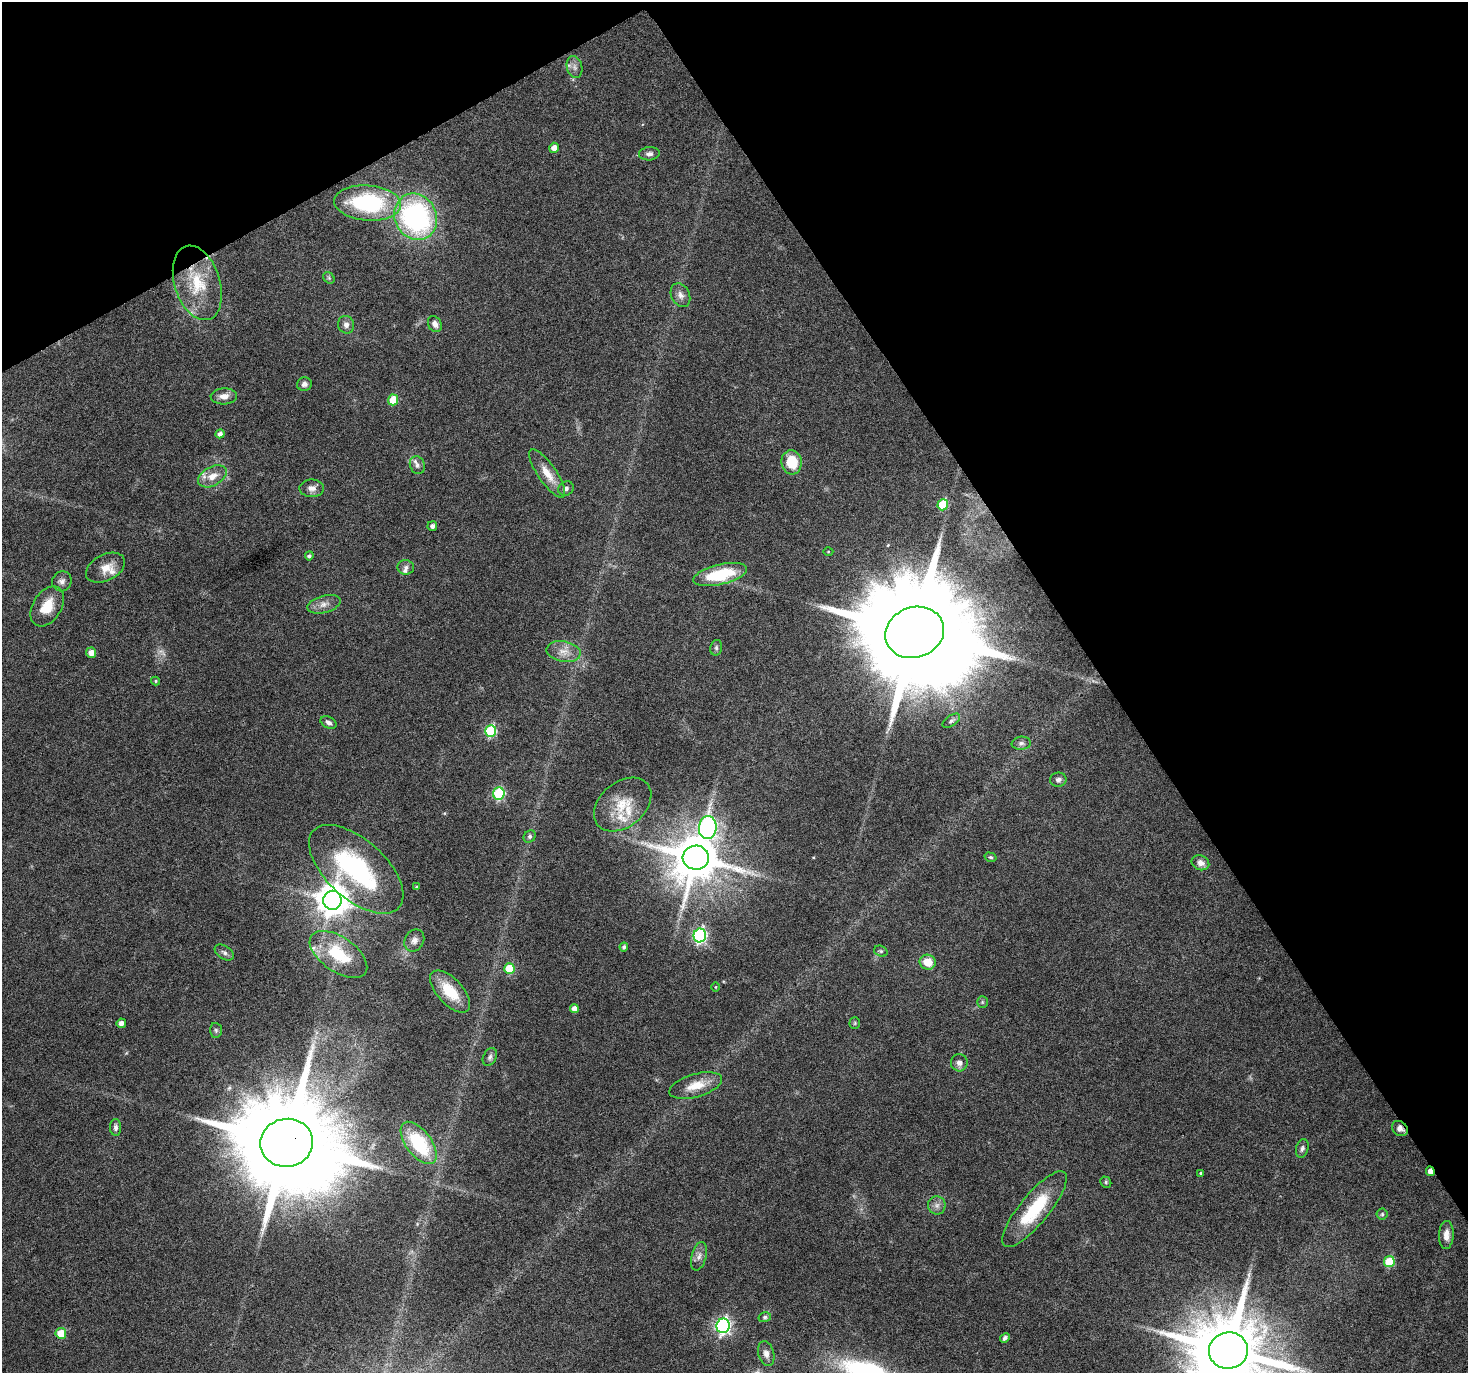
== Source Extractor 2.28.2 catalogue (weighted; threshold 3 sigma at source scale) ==
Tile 3 of 4 x 4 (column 3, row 1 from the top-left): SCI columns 2933-4398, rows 4227-5597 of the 5868 x 5773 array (HDU 1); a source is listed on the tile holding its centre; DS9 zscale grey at full resolution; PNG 1470 x 1375 px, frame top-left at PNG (2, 2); each listed source drawn as its Kron ellipse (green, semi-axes under 4 px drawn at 4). Shown black and unused: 31% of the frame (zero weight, under 4 of 8 exposures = <1% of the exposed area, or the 3 px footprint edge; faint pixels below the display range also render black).
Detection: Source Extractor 2.28.2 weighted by HDU 2 'WHT'; one run over the whole footprint, this tile lists its part. Background 0.0491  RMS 0.0031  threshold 0.0126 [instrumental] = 3 sigma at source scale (4.09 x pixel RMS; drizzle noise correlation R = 1.36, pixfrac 0.8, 0.0396/0.0396 arcsec/px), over >= 5 px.
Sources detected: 95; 1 too faint to see at this stretch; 1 cosmic-ray / hot-pixel residue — neither listed nor drawn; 5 inside a brighter listed object's ellipse — not listed separately; the other 88 listed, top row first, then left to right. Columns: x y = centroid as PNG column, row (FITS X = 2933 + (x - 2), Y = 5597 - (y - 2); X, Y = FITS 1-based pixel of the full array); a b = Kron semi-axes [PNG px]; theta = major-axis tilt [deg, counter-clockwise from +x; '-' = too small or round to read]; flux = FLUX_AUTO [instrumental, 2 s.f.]
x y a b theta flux
575 67 11 7 -75 1.4
554 148 5 5 - 2
649 154 10 6 4 1.2
368 203 33 17 -4 33
416 217 24 20 -62 57
329 278 6 5 - 0.51
197 283 38 22 -72 14
680 295 12 9 -63 1.7
435 324 8 6 -62 1.5
346 325 9 8 - 1.4
304 384 7 7 - 1.1
224 396 13 8 2 2.1
393 400 5 5 - 7.5
220 434 4 4 - 1.4
792 462 12 10 -85 8.2
417 465 9 7 -69 1.2
547 473 28 9 -55 5.1
212 476 15 9 29 3.6
312 488 12 8 -1 1.7
566 489 8 6 33 0.96
943 505 6 5 - 15
432 526 5 5 - 0.96
828 551 5 3 - 0.24
309 556 4 4 - 0.61
406 567 8 7 - 1.1
105 568 21 13 27 3.9
720 575 27 10 13 15
62 581 10 9 - 1.3
324 604 17 8 15 2.2
47 606 22 14 58 6.4
915 632 30 25 19 11000
716 648 8 6 78 0.64
564 652 17 10 -10 3.1
91 653 5 5 - 2.2
155 681 4 4 - 0.34
951 721 10 5 34 0.76
328 722 8 5 -28 1
491 731 6 5 - 24
1021 743 9 6 6 0.94
1058 780 8 7 - 1
499 794 6 5 - 30
623 805 32 22 40 9
708 827 11 8 82 78
530 836 7 5 46 0.71
990 857 6 4 -15 0.43
696 858 13 12 - 1500
1200 863 9 7 -25 1.8
356 869 58 29 -42 44
417 887 4 3 - 0.42
332 900 9 9 - 570
700 935 7 6 - 56
414 940 11 9 59 1.6
624 947 4 4 - 0.61
881 951 7 5 -20 0.52
224 952 10 6 -33 1
338 954 33 17 -35 13
928 962 8 7 - 4.9
509 969 5 5 - 10
715 987 5 3 - 0.21
450 991 26 12 -47 8.4
982 1002 6 5 - 0.51
574 1008 4 4 - 1.7
121 1023 5 4 - 1.3
855 1023 6 5 - 0.42
216 1030 7 6 - 0.63
490 1057 9 6 63 0.84
959 1063 8 8 - 1.4
696 1086 27 11 16 5.6
116 1127 8 5 -88 0.84
1400 1128 8 7 - 1.5
287 1143 26 24 10 7800
419 1143 25 12 -53 19
1302 1148 9 6 77 0.83
1430 1171 5 3 - 2.4
1201 1173 3 3 - 0.28
1106 1182 6 5 - 0.39
937 1205 9 9 - 1.4
1034 1209 47 14 51 16
1382 1214 5 5 - 0.48
1446 1235 14 7 88 2.5
699 1256 15 7 75 1.7
1389 1262 5 5 - 12
765 1317 6 5 - 0.56
723 1326 7 6 - 80
61 1333 5 5 - 5.3
1005 1338 5 4 - 0.7
1228 1350 19 18 - 3700
766 1354 13 8 -75 1.8
Overlapping masked pixels (flux is a lower limit): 4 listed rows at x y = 915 632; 1400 1128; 287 1143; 1430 1171
Isophote crosses this tile's border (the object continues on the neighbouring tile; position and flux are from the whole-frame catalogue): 1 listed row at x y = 1228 1350